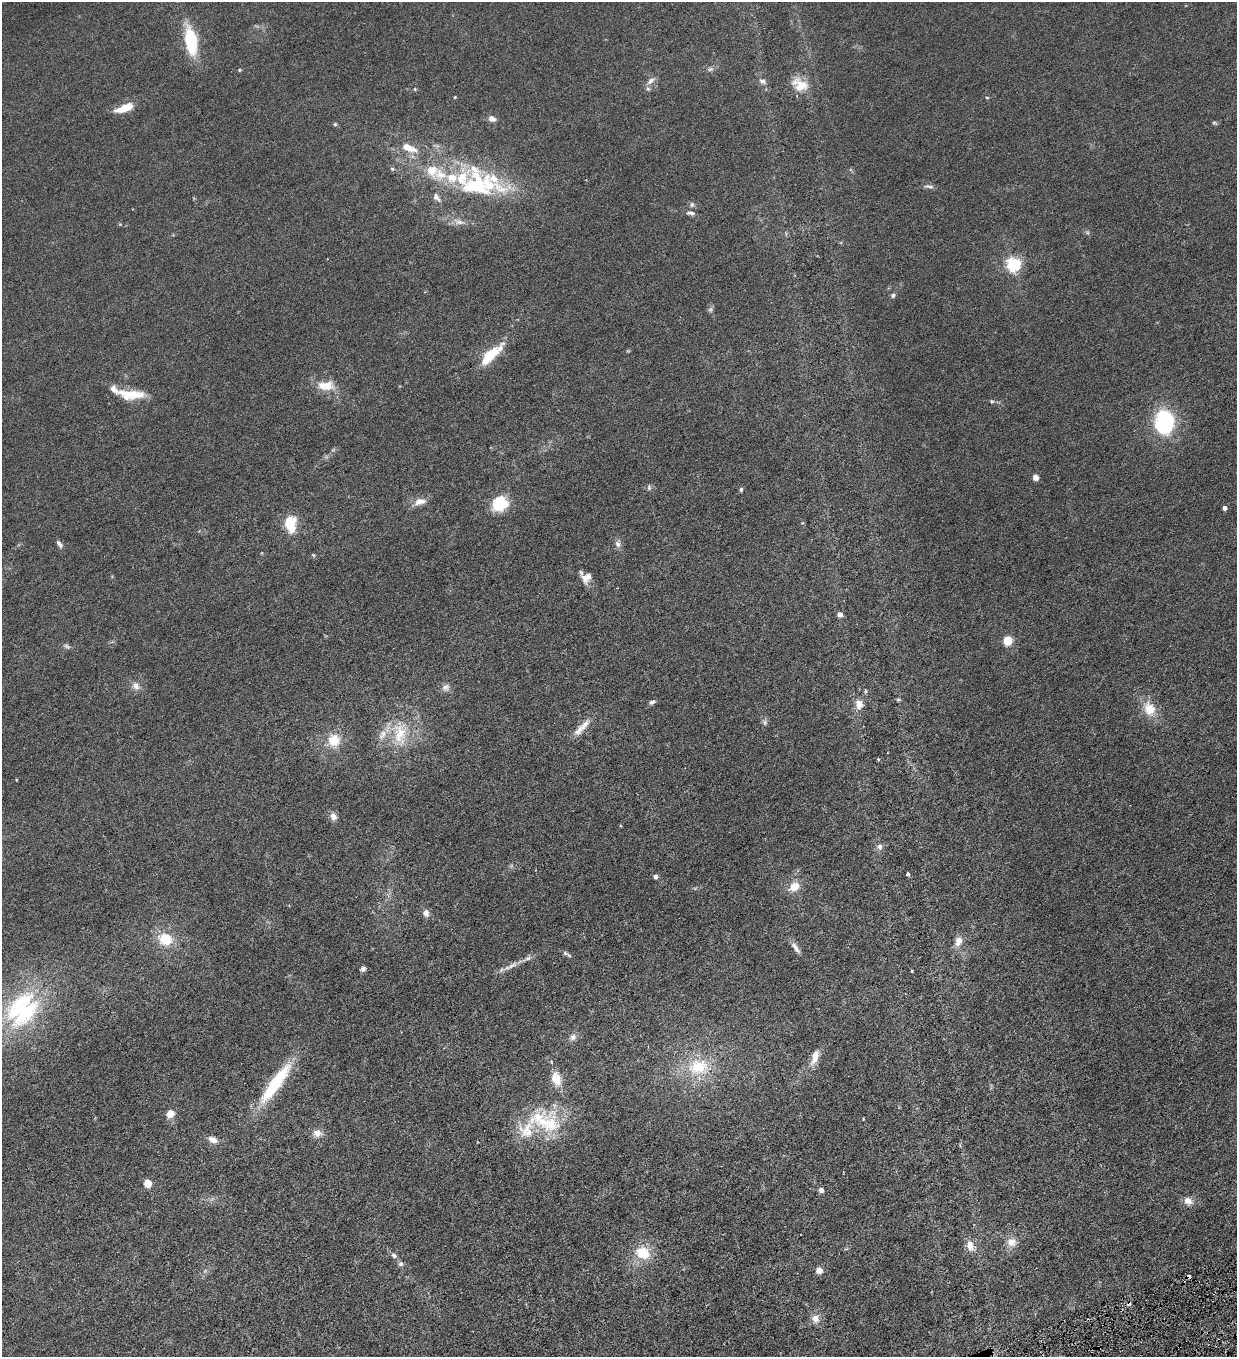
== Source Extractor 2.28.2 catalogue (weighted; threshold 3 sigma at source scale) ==
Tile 6 of 4 x 4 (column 2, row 2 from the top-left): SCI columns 1516-2750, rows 2711-4065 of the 5372 x 5421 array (HDU 1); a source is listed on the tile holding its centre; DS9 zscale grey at full resolution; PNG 1239 x 1359 px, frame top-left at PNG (2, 2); no overlay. Shown black and unused: <1% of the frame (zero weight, under 3 of 6 exposures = <1% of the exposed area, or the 3 px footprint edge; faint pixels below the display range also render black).
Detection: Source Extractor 2.28.2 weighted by HDU 2 'WHT'; one run over the whole footprint, this tile lists its part. Background 0.0136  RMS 0.0032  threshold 0.0131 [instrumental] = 3 sigma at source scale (4.09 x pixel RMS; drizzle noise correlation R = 1.36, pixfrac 0.8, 0.05/0.05 arcsec/px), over >= 5 px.
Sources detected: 110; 2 too faint to see at this stretch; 1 inside a brighter object's white glare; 2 cosmic-ray / hot-pixel residue — not listed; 18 inside a brighter listed object's ellipse — not listed separately; the other 87 listed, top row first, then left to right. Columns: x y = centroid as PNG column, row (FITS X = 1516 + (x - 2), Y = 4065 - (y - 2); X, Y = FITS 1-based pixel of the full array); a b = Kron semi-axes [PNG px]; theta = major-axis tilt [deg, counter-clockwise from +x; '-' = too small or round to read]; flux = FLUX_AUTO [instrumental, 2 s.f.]
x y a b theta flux
191 41 33 12 -81 13
710 69 8 6 17 0.75
239 70 4 4 - 0.28
650 81 13 6 43 1.4
763 81 10 6 -17 0.92
800 85 23 16 -30 5.2
415 89 5 4 - 0.28
455 97 4 3 - 0.22
987 98 5 4 - 0.29
125 108 22 8 19 5
492 119 9 7 -23 1.4
1214 123 7 4 -26 0.42
335 124 5 5 - 0.38
406 147 17 11 -21 3.1
392 169 5 4 - 0.44
474 185 79 45 -6 41
929 186 14 5 -9 0.92
692 204 8 6 -90 0.71
691 213 12 5 -5 0.86
1013 264 6 6 - 66
893 295 6 5 - 0.57
710 309 8 6 88 0.69
489 356 19 7 46 13
326 386 22 12 -1 4.9
130 395 33 11 -2 6.9
992 401 6 4 -27 0.4
1165 423 19 14 83 38
1035 477 4 4 - 3.1
649 487 9 5 -84 0.6
741 490 6 4 87 0.45
420 502 17 9 18 2.5
502 503 23 13 50 8.3
1224 508 4 4 - 1.2
290 523 18 11 -85 8
59 544 11 5 -55 0.91
618 544 10 7 -75 1.2
313 555 5 4 - 0.37
584 578 16 8 -65 2
840 614 5 5 - 1.5
1007 641 5 5 - 14
67 646 11 5 -29 0.72
136 686 11 9 -51 1.7
446 687 11 9 28 1.4
865 691 5 4 - 0.39
898 700 6 4 -7 0.37
652 702 9 5 23 0.77
859 704 11 9 -81 2.4
1149 709 18 14 -64 5.4
765 722 8 6 -70 0.68
583 726 29 8 47 3.4
400 733 38 20 -90 11
334 740 16 14 88 5.8
878 759 4 3 - 0.34
333 816 10 8 -69 1.6
880 847 9 7 87 1.2
908 874 4 3 - 0.63
655 876 5 4 - 1.1
794 887 11 9 43 3.5
426 913 9 7 -81 1.4
165 939 18 15 -21 7.5
958 941 12 9 76 2.3
796 948 18 6 -53 1.6
566 954 12 4 -33 0.7
512 965 16 6 28 1.8
363 969 7 5 24 0.74
912 971 3 3 - 0.38
20 1007 55 24 46 29
573 1037 10 9 - 1.2
815 1057 21 8 70 2.9
551 1062 5 4 - 0.32
698 1067 33 24 5 13
556 1079 16 10 -75 4.7
275 1083 52 12 54 19
170 1114 5 5 - 6.8
543 1122 31 21 3 13
317 1133 12 9 0 2.1
213 1140 11 7 -23 1.8
147 1183 5 5 - 8.7
821 1190 5 4 - 1.5
1188 1201 11 9 -30 2.2
1011 1242 12 11 - 2.6
970 1245 13 8 -78 2.7
643 1252 16 13 -23 7.7
394 1255 8 6 -35 0.84
401 1264 7 7 - 0.73
819 1270 6 5 - 2.4
815 1318 12 9 -65 2.2